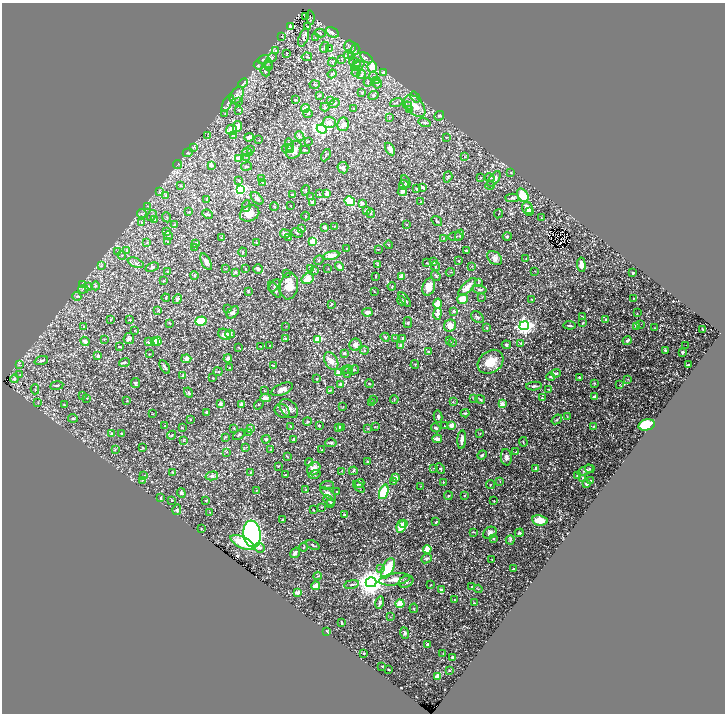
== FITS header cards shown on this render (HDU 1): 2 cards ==
NAXIS1  =                 1445
NAXIS2  =                 1423

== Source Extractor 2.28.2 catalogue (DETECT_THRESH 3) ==
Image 1445 x 1423 px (HDU 1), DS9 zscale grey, zoomed out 1/2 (1 PNG px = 2 x 2 image px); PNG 727 x 716 px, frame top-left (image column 1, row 1422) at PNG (2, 3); each listed source drawn as its Kron ellipse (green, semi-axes under 4 px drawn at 4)
Background 1.05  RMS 0.042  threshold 0.127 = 3 sigma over >= 5 px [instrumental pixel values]
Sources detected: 729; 34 cannot appear on this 1/2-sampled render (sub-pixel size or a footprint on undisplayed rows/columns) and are neither listed nor drawn; of the other 695, the 500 brightest by FLUX_AUTO listed and drawn (195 fainter detections omitted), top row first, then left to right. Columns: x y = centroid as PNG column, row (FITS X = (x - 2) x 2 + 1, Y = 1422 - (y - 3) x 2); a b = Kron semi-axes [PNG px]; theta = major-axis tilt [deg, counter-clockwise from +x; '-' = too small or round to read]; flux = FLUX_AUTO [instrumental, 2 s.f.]
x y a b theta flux
306 17 2 1 - 10
310 17 7 1 -83 5.9
308 26 3 2 - 3.7
290 27 4 3 - 7.7
332 32 7 4 -26 32
320 33 5 2 - 6.6
282 36 3 3 - 5.2
303 38 9 4 70 25
315 38 3 2 - 4.8
324 47 5 2 - 8.9
350 47 6 5 - 22
330 48 3 2 - 4.7
355 49 6 3 81 12
276 51 3 2 - 6.1
287 53 2 2 - 11
348 55 4 4 - 15
351 56 3 2 - 5.3
307 57 5 2 - 6.7
272 58 5 4 - 13
366 58 7 2 -36 11
263 59 6 3 20 12
342 59 3 2 - 3.6
332 62 4 1 - 3.8
268 63 4 3 - 10
355 63 6 3 -21 11
356 64 3 2 - 6.3
258 65 5 2 - 4.9
269 66 4 3 - 8.1
358 66 7 3 25 10
372 67 5 5 - 71
265 71 5 2 - 5.9
356 72 5 2 - 5.7
384 72 4 3 - 12
332 74 4 2 - 8
361 75 4 4 - 10
373 76 4 4 - 9.8
377 81 3 2 - 5.5
368 82 4 2 - 4.4
243 83 5 3 - 11
377 84 4 3 - 8.2
315 85 5 1 - 3.9
362 92 3 2 - 4.8
237 95 9 6 60 43
373 95 5 4 - 14
320 96 3 2 - 4.3
415 97 6 4 -51 13
295 100 3 2 - 6.2
331 100 2 2 - 3.9
238 102 3 1 - 3.9
227 103 9 3 62 22
334 103 6 3 30 11
396 103 6 4 18 15
408 106 4 3 - 9.2
415 106 13 8 -49 94
325 107 4 3 - 11
305 108 4 4 - 36
353 108 4 1 - 3.6
239 110 4 2 - 5.2
410 110 3 2 - 4
225 113 3 2 - 5
308 113 4 3 - 6.7
439 116 5 3 - 11
389 117 3 2 - 5.9
329 122 7 6 - 41
425 122 6 4 -15 17
343 124 7 6 - 42
237 127 5 3 - 63
322 129 5 4 - 1600
231 130 5 5 - 57
233 135 3 2 - 4.6
208 136 3 2 - 4.5
300 136 5 3 - 13
249 137 5 3 - 28
446 137 3 2 - 3.6
259 140 3 3 - 4.1
308 141 3 2 - 3.9
289 144 6 3 -79 10
193 147 3 3 - 7.5
288 149 6 4 -8 19
390 149 7 4 -58 49
250 150 4 2 - 4.8
294 150 10 7 54 73
305 150 5 3 - 8.9
247 152 5 3 - 13
188 153 5 3 - 7.8
326 155 6 3 63 8.8
246 157 3 3 - 5.8
465 157 3 2 - 3.9
238 159 2 2 - 140
178 164 4 2 - 6.1
211 165 3 2 - 38
247 167 5 3 - 8.6
343 168 6 5 - 27
511 172 3 2 - 4
448 177 6 3 70 12
480 177 3 2 - 3.6
490 178 4 3 - 8.9
261 179 3 2 - 7.2
494 179 9 4 53 53
239 180 3 3 - 5.9
263 182 3 2 - 5.5
406 182 6 4 -65 17
404 185 5 4 - 18
490 185 5 2 - 5.9
180 186 3 2 - 5.1
423 187 2 2 - 30
416 189 3 3 - 7.8
240 190 4 4 - 1000
306 190 5 2 - 5.9
402 191 5 3 - 30
160 192 4 2 - 5.1
319 194 3 3 - 4.8
327 194 4 3 - 47
293 195 4 3 - 20
523 195 7 5 -58 180
166 196 4 3 - 8.4
311 197 3 2 - 4.3
257 198 8 4 -45 27
512 198 7 4 -2 13
206 200 4 3 - 6.2
350 201 5 5 - 160
313 202 4 4 - 27
421 202 3 3 - 6.5
362 203 3 3 - 26
148 206 3 2 - 4.4
246 206 6 3 84 9.9
274 206 4 3 - 8
291 206 2 2 - 6.7
527 208 6 5 - 68
366 211 4 3 - 17
530 211 3 3 - 8.6
189 212 3 2 - 3.9
249 213 10 8 21 100
371 213 4 3 - 8
142 214 5 2 - 6.7
208 214 5 3 - 11
498 214 4 2 - 4.9
152 215 6 4 57 15
306 216 4 3 - 6.3
167 217 5 2 - 4.2
541 218 3 2 - 3.5
155 219 3 3 - 7.4
437 221 6 4 -35 11
141 223 3 2 - 4.9
175 225 2 2 - 30
406 225 2 2 - 6.5
334 226 3 2 - 3.7
325 227 3 2 - 21
301 228 4 3 - 12
167 232 3 3 - 12
297 233 6 4 -21 12
285 234 5 4 - 39
460 235 5 2 - 5.9
168 236 4 3 - 6.9
455 236 7 3 6 14
507 236 4 3 - 9.5
288 237 3 3 - 6.5
221 238 3 2 - 4.2
444 238 4 2 - 6
167 242 3 2 - 3.8
313 242 3 3 - 290
147 243 4 2 - 5.9
196 243 3 2 - 29
257 243 3 2 - 4.5
388 245 4 2 - 3.8
195 247 3 2 - 3.8
347 248 2 2 - 4.2
378 250 3 2 - 4.5
127 251 3 2 - 3.5
466 251 2 2 - 25
117 252 3 2 - 3.7
243 252 5 3 - 8.4
122 255 4 3 - 7.4
331 255 8 4 11 71
495 258 8 6 -40 34
526 259 4 3 - 7.6
319 260 5 2 - 6.7
459 261 3 2 - 4.8
206 262 9 4 -63 41
434 262 2 2 - 29
136 263 8 4 -22 23
427 263 3 2 - 4
377 265 3 2 - 4.5
581 265 7 4 -85 46
101 266 4 2 - 7.5
339 266 5 3 - 30
435 266 5 4 - 9.3
472 266 3 2 - 3.7
152 267 7 4 20 16
311 268 3 2 - 4.1
226 269 3 2 - 3.9
245 269 2 2 - 6.2
258 269 5 4 - 14
328 269 3 2 - 3.9
315 271 3 2 - 4.9
535 271 3 3 - 5
167 272 2 2 - 6.2
235 272 2 2 - 25
450 272 4 1 - 4.6
287 273 2 2 - 3.7
633 273 2 2 - 14
194 276 4 3 - 8.1
402 276 3 3 - 53
436 276 5 2 - 7.4
376 277 3 2 - 3.7
308 279 6 5 - 92
164 281 4 2 - 6.2
478 283 4 2 - 5.4
82 284 4 3 - 7.9
89 286 3 2 - 4.8
95 286 4 3 - 8.8
274 286 7 3 49 12
289 286 13 9 81 150
392 286 4 2 - 4.3
429 287 9 6 71 98
467 287 12 4 46 64
83 289 5 3 - 8
275 290 9 4 -55 18
480 290 7 3 -13 19
248 291 3 2 - 5.7
374 291 2 2 - 5.3
77 296 4 4 - 11
482 297 4 2 - 3.6
166 298 4 3 - 9.9
634 298 3 2 - 5.7
177 299 5 3 - 16
463 299 5 5 - 100
532 299 3 2 - 6.2
405 300 8 3 -54 16
401 301 5 3 - 14
332 304 4 2 - 4.6
437 304 5 4 - 74
228 309 3 2 - 4.9
158 311 4 2 - 7.6
454 311 2 2 - 27
233 312 7 5 44 26
367 312 5 3 - 45
637 313 2 2 - 3.7
438 314 6 4 80 45
582 316 3 1 - 4.7
477 317 7 5 -37 16
605 319 4 2 - 6.5
111 320 4 2 - 4.6
130 320 2 2 - 7.6
201 321 6 4 18 250
170 323 3 2 - 4.7
408 323 5 4 - 11
582 323 4 3 - 7.5
641 324 2 2 - 3.8
569 325 6 2 -6 13
286 326 2 2 - 3.7
450 326 6 5 - 64
524 326 5 4 - 2800
636 326 3 3 - 22
84 327 3 2 - 3.9
487 328 4 3 - 9.3
655 328 3 2 - 5.2
702 329 3 1 - 4.8
135 330 3 2 - 3.7
225 334 7 5 -31 70
230 334 5 4 - 28
385 337 5 4 - 18
129 338 5 5 - 18
395 338 3 2 - 4.1
402 338 3 3 - 16
104 339 2 2 - 3.7
285 339 4 3 - 6.4
318 339 4 3 - 230
449 340 3 2 - 3.7
85 341 5 4 - 23
154 341 3 2 - 12
157 341 4 4 - 120
627 341 4 3 - 17
148 342 3 3 - 13
452 342 3 2 - 4.3
521 343 3 2 - 3.9
355 345 6 6 - 44
401 345 2 2 - 40
506 345 4 3 - 11
686 345 2 1 - 6.6
119 346 3 2 - 9
261 346 2 1 - 4.4
269 346 4 1 - 3.9
238 348 4 2 - 4.1
665 350 4 3 - 10
364 351 4 2 - 6.5
428 352 4 3 - 6.9
682 352 2 2 - 14
344 353 4 3 - 15
150 354 2 2 - 4
98 356 3 2 - 37
228 358 4 4 - 31
186 359 5 4 - 33
41 361 7 3 20 14
331 361 9 6 -61 55
124 362 5 3 - 9.5
491 362 14 10 37 150
415 364 4 2 - 4.6
19 365 3 3 - 6.4
688 365 2 2 - 16
273 366 3 3 - 8
165 367 7 3 -59 16
229 368 3 2 - 4.4
348 369 5 3 - 8.5
354 370 5 3 - 8.5
218 372 4 3 - 6.6
347 372 5 3 - 9.2
338 373 4 4 - 28
556 373 5 3 - 11
20 375 3 2 - 4
183 376 4 3 - 7.4
551 377 4 2 - 8.6
579 377 2 2 - 8.5
213 378 3 2 - 4.3
14 379 4 3 - 18
316 379 4 3 - 7.5
628 379 4 2 - 4.7
135 383 5 4 - 14
594 383 3 3 - 6.2
340 384 2 2 - 17
369 384 4 3 - 6.7
57 385 7 3 9 9.1
619 385 3 2 - 3.9
534 386 8 3 4 16
35 389 5 2 - 4.5
282 389 11 5 23 48
549 389 3 2 - 8.8
330 390 3 2 - 4.4
265 391 3 2 - 5.2
188 393 5 4 - 11
83 395 3 2 - 4.3
594 397 3 3 - 28
87 398 3 2 - 4.4
265 398 5 3 - 53
474 398 3 2 - 4.3
542 398 3 3 - 11
373 399 3 2 - 3.6
394 399 4 2 - 4
480 399 5 3 - 8.5
127 401 3 2 - 3.6
38 402 3 2 - 3.7
453 402 3 2 - 3.8
372 403 2 2 - 41
220 404 3 3 - 19
502 404 2 2 - 140
64 405 4 2 - 4.7
241 405 2 2 - 64
259 405 5 2 - 6.8
343 406 3 2 - 3.7
289 408 11 7 -47 40
282 411 8 6 -35 37
206 413 3 2 - 14
465 413 4 3 - 12
152 414 3 2 - 3.8
438 417 6 4 -79 19
567 417 3 2 - 5.6
73 418 5 3 - 11
190 419 3 2 - 4
557 419 6 3 39 8.1
307 422 4 4 - 9.1
319 425 2 2 - 16
452 425 3 2 - 130
647 425 8 5 13 300
165 426 3 2 - 9.1
290 426 2 1 - 4
444 426 2 2 - 4.3
594 426 4 3 - 6.1
338 427 3 3 - 29
342 427 3 3 - 29
375 427 4 2 - 4.4
182 428 3 2 - 7.4
251 428 4 2 - 6.7
368 428 4 2 - 5.7
436 428 5 3 - 17
234 429 3 3 - 5.9
249 432 3 2 - 4.4
112 433 3 3 - 5.6
121 433 3 2 - 10
480 433 3 1 - 4.1
171 435 4 2 - 7.7
239 435 6 3 37 12
225 437 3 2 - 4.9
266 439 4 3 - 9.9
294 439 3 2 - 7
437 439 5 4 - 29
462 440 9 3 85 40
183 441 3 2 - 5
523 442 5 2 - 5.2
331 443 5 3 - 10
143 447 4 3 - 6.5
246 447 3 2 - 4.9
115 449 4 2 - 4.6
271 449 4 2 - 4.3
322 450 3 2 - 4
227 452 3 2 - 3.9
516 452 2 2 - 11
482 455 5 3 - 15
288 457 3 2 - 4.1
506 457 8 5 -85 33
367 461 3 2 - 5.2
309 462 4 4 - 9.1
278 466 4 3 - 6.8
536 468 2 2 - 26
314 469 7 6 - 78
433 469 3 2 - 3.6
440 469 6 3 -63 13
590 469 5 3 - 7.6
586 470 8 4 23 28
341 471 3 2 - 5
353 471 4 3 - 7.9
172 472 3 3 - 5.1
251 472 3 3 - 5.8
314 474 6 4 17 16
285 475 2 2 - 4
577 475 4 3 - 7.4
144 476 3 2 - 3.6
212 476 6 4 14 20
395 478 4 3 - 50
583 478 4 2 - 13
142 480 3 2 - 4.8
591 480 4 2 - 5.1
500 481 3 2 - 4.8
394 482 3 3 - 9
443 482 2 2 - 6.5
360 483 5 4 - 17
587 484 2 2 - 41
327 485 7 2 6 6.6
491 485 4 2 - 5.2
421 486 3 2 - 4
359 487 7 2 -45 9.2
256 490 3 2 - 4.6
306 490 3 3 - 6.9
336 492 3 3 - 5.9
384 492 7 4 70 280
181 493 5 4 - 13
328 494 9 4 -39 49
464 495 3 2 - 6.5
448 496 4 3 - 11
161 498 4 3 - 9.9
172 501 2 2 - 3.8
206 501 3 2 - 4.6
329 501 6 3 -43 17
494 501 2 2 - 4.6
330 503 3 3 - 9.2
322 507 3 2 - 3.9
177 510 5 3 - 11
313 510 2 2 - 6.2
210 512 2 2 - 4
344 515 4 3 - 6.9
283 520 2 2 - 5
540 520 8 5 -8 150
436 522 3 2 - 7.6
403 524 3 3 - 52
401 526 6 5 - 100
201 528 2 2 - 3.5
473 532 3 2 - 5
490 533 7 5 32 32
519 533 5 4 - 12
252 534 13 8 -82 2000
493 538 3 3 - 7.8
510 540 4 4 - 14
242 543 13 5 -26 230
313 545 7 3 -25 10
304 547 4 2 - 4.6
260 548 5 4 - 18
427 549 4 3 - 140
295 553 5 3 - 28
427 559 6 4 24 16
492 559 3 2 - 3.8
388 568 11 5 64 290
380 569 3 3 - 6
513 569 2 2 - 11
318 576 4 3 - 6.6
394 579 16 6 8 74
371 582 5 5 - 9600
406 582 8 5 25 25
351 584 7 2 10 11
431 585 3 2 - 4.2
315 586 4 3 - 88
472 587 3 3 - 12
478 589 4 2 - 5.6
442 590 3 3 - 37
298 593 2 2 - 140
454 600 2 2 - 4.2
380 603 6 4 76 19
474 603 3 2 - 4.8
400 604 4 4 - 91
414 608 5 4 - 9.3
390 617 3 2 - 3.6
342 623 3 2 - 7.9
327 631 3 2 - 5.1
405 633 6 4 -73 14
427 644 3 3 - 19
364 653 2 2 - 8.2
443 654 3 2 - 3.7
453 657 3 3 - 17
382 666 2 1 - 4
389 669 3 1 - 5.6
449 671 3 3 - 5
438 676 3 3 - 100
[195 fainter detections neither listed nor drawn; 34 sub-pixel or undisplayed-footprint detections neither listed nor drawn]